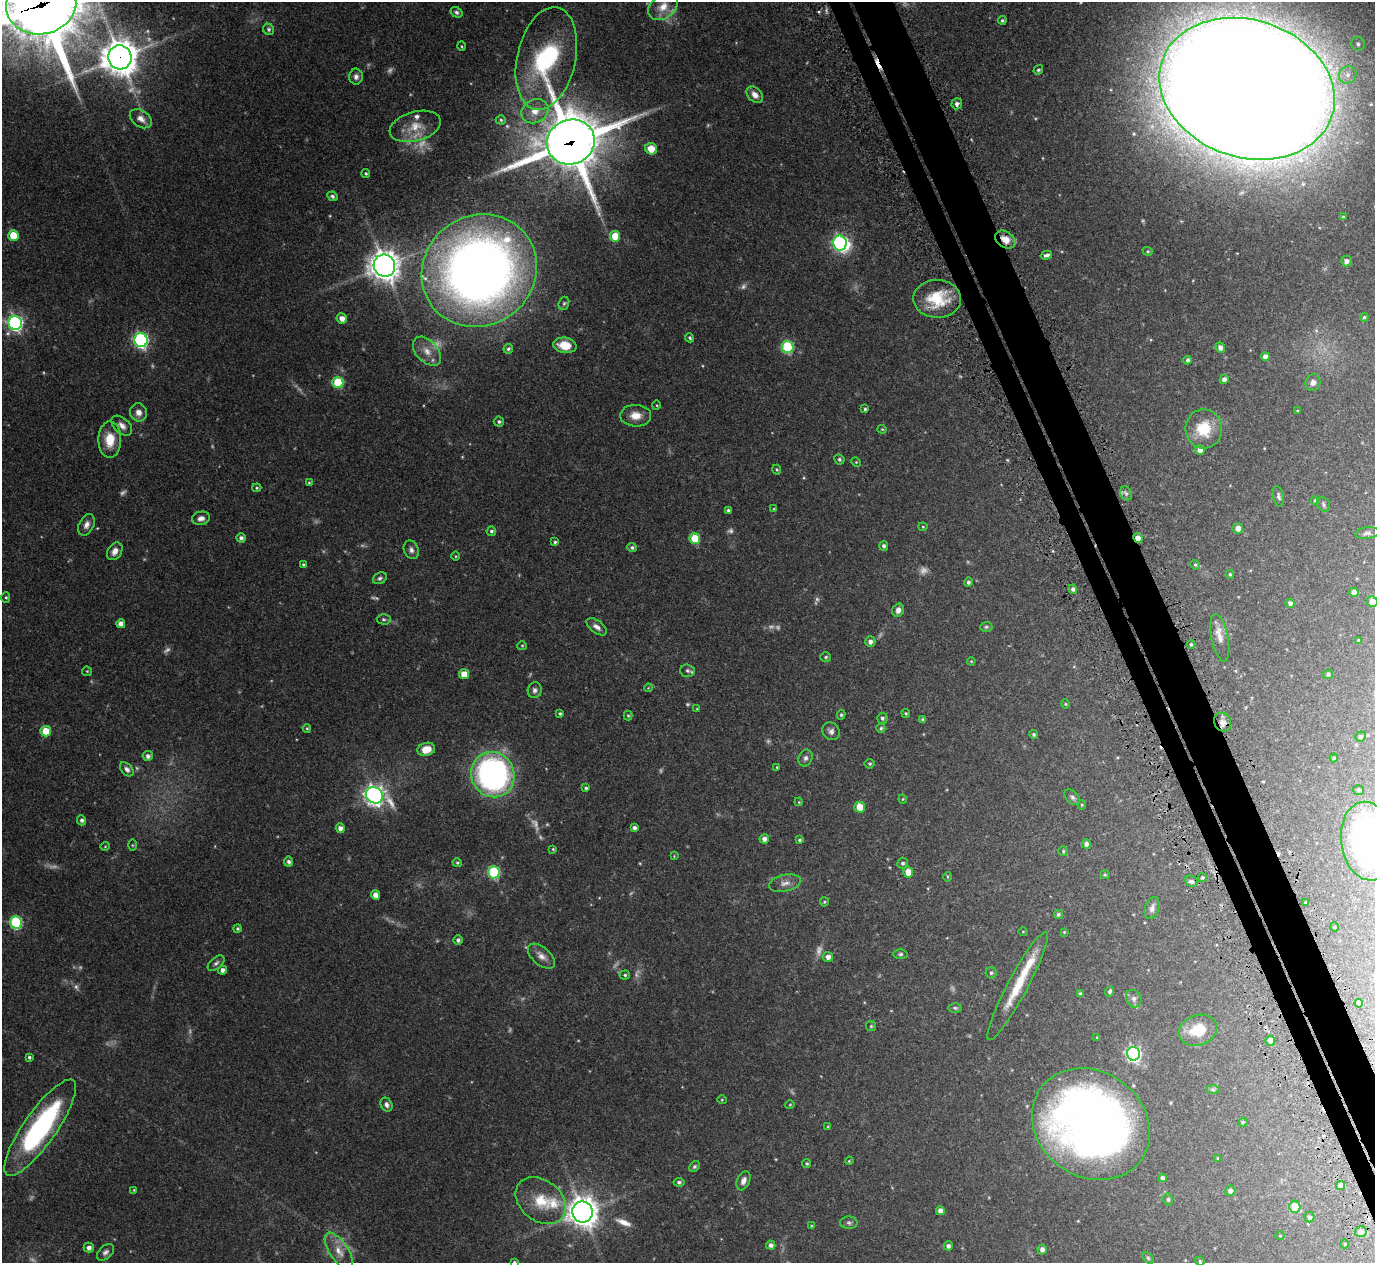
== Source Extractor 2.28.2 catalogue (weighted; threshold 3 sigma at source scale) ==
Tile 6 of 4 x 4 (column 2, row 2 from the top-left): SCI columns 1424-2796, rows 2710-3970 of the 5575 x 5551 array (HDU 1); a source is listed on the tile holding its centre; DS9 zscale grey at full resolution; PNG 1377 x 1265 px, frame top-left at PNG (2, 2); each listed source drawn as its Kron ellipse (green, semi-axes under 4 px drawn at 4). Shown black and unused: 4% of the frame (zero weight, under 3 of 5 exposures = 4% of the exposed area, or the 3 px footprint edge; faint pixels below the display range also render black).
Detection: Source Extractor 2.28.2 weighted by HDU 2 'WHT'; one run over the whole footprint, this tile lists its part. Background 0.0876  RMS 0.0034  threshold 0.0154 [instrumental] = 3 sigma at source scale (4.5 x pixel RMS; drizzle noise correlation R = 1.50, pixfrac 1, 0.05/0.05 arcsec/px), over >= 5 px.
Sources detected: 281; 35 too faint to see at this stretch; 1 inside a brighter object's white glare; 3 cosmic-ray / hot-pixel residue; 1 long thin detection or spike segment (spike, bleed or trail) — neither listed nor drawn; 5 inside a brighter listed object's ellipse — not listed separately; the other 236 listed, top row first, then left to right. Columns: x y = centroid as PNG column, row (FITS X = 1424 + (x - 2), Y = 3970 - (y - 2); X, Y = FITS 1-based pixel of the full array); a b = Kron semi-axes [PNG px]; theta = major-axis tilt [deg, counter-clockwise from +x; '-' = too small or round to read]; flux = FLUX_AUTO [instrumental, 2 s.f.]
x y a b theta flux
41 4 35 29 11 3600
663 7 16 11 37 4.7
456 12 6 5 - 0.72
1002 20 4 4 - 0.5
269 29 6 5 - 0.72
1358 44 7 6 - 1
461 46 5 3 - 0.33
120 57 12 11 - 670
546 59 52 29 77 43
1038 70 5 4 - 0.56
1348 75 9 8 - 2.2
356 77 8 7 - 1.3
1247 89 89 68 -18 3500
755 95 9 6 -47 2.3
957 104 5 5 - 1.1
535 111 14 11 30 4.6
141 119 12 8 -35 2.3
501 120 5 4 - 0.58
415 126 26 14 15 7.3
571 142 24 22 22 1700
651 149 6 5 - 4.8
366 174 4 4 - 0.52
332 196 5 4 - 0.72
1343 217 4 4 - 0.48
13 235 5 5 - 9.6
615 236 5 5 - 7
1005 239 11 8 -34 3.5
840 243 7 6 - 75
1148 251 5 4 - 0.44
1046 255 6 3 16 0.95
1346 261 5 5 - 1.3
384 266 11 10 - 410
479 271 59 55 36 330
937 299 24 19 -2 12
564 303 7 5 72 0.61
1364 317 4 4 - 0.51
342 318 5 5 - 2.1
15 323 7 6 - 91
690 338 5 4 - 0.48
141 340 7 6 - 78
565 345 11 7 -9 6.2
787 347 6 6 - 27
1220 348 5 4 - 1.5
508 349 5 4 - 0.67
427 351 17 11 -47 3.8
1265 357 4 4 - 1.8
1188 360 4 4 - 0.95
1224 379 4 4 - 1.1
338 383 5 5 - 17
1313 383 8 7 - 1.3
657 405 5 3 - 0.32
865 409 4 4 - 0.48
1297 411 3 3 - 0.28
139 412 9 8 - 2.2
636 416 15 11 -1 4.1
499 422 5 5 - 0.73
122 426 12 7 -43 1.9
882 429 4 4 - 0.34
1204 429 19 18 - 9.8
110 440 18 11 -90 7
1200 450 5 4 - 2.1
839 459 5 5 - 0.71
856 462 5 4 - 0.37
777 470 5 3 - 0.39
309 483 4 4 - 0.35
257 488 4 3 - 0.39
1126 493 7 5 -66 0.89
1278 496 10 5 -78 1.1
1315 501 4 3 - 0.53
1323 504 7 6 - 0.78
774 509 4 4 - 0.35
728 510 4 4 - 0.67
201 518 9 6 11 1.6
86 525 11 7 64 1.9
923 527 4 4 - 0.34
1238 528 5 5 - 2
491 531 5 4 - 0.67
1367 533 12 6 5 1.1
241 538 4 4 - 1
1138 538 5 4 - 2.4
695 539 5 5 - 11
555 542 4 4 - 0.51
884 546 5 4 - 0.77
632 547 5 4 - 0.66
411 550 9 7 -68 1.3
115 551 9 7 57 2.2
456 556 4 3 - 0.31
303 564 4 3 - 0.51
1195 565 5 4 - 0.42
1230 574 4 4 - 0.49
380 578 7 5 27 0.78
968 582 4 4 - 0.77
1073 589 4 4 - 0.87
1354 592 4 4 - 1.7
6 597 5 4 - 0.51
1372 602 5 5 - 2.2
1290 603 5 4 - 1.3
898 610 7 5 72 1.7
384 619 7 5 -3 0.65
121 624 4 4 - 2.2
597 627 11 6 -36 1.7
986 627 6 5 - 0.57
1220 638 24 8 -79 3.2
1358 640 4 3 - 0.29
870 642 5 5 - 1.3
1191 644 4 3 - 0.48
522 646 5 4 - 0.39
826 657 5 4 - 0.55
971 661 4 3 - 0.29
87 671 5 4 - 0.38
687 671 7 6 - 0.8
464 674 5 5 - 3.9
1328 674 5 5 - 0.71
648 688 4 3 - 0.26
535 690 8 7 - 1.1
1065 704 4 4 - 0.36
697 709 4 4 - 0.33
560 713 3 3 - 0.49
906 713 5 4 - 0.42
841 715 5 4 - 0.52
628 716 5 4 - 0.41
882 718 5 5 - 0.78
923 720 4 4 - 0.74
1223 722 10 8 -61 2.1
307 728 4 3 - 0.39
881 728 4 4 - 0.54
46 731 5 5 - 8
831 731 9 8 - 1.3
1034 735 4 4 - 0.65
1361 736 5 5 - 0.72
426 749 9 6 16 5.1
148 756 5 5 - 1.3
806 758 8 6 67 1.1
1334 758 4 4 - 0.37
870 764 5 5 - 0.49
777 767 3 3 - 0.32
127 769 8 5 -47 1.3
493 775 23 21 -62 120
586 788 4 4 - 0.56
1359 790 5 5 - 0.61
374 795 9 8 - 190
1072 797 9 6 -45 0.93
903 799 4 4 - 0.33
799 802 4 3 - 0.29
1082 805 4 4 - 0.36
860 807 5 5 - 6
82 820 5 4 - 0.87
340 828 5 4 - 1.8
634 828 4 4 - 0.97
764 839 5 4 - 1.4
800 840 4 4 - 0.63
1368 841 39 26 -82 74
1086 844 5 4 - 1.2
132 845 6 4 90 0.35
105 846 4 4 - 0.33
553 849 4 4 - 0.37
1063 851 5 5 - 0.46
674 856 4 4 - 0.25
289 862 5 4 - 0.98
457 863 5 4 - 0.46
903 863 5 5 - 0.73
494 872 6 5 - 34
908 872 5 5 - 4.2
1105 875 5 4 - 0.41
947 877 5 3 - 0.31
1202 878 4 3 - 0.49
1191 881 6 5 - 0.92
785 883 16 8 12 2.4
375 895 5 4 - 2.5
824 902 4 4 - 0.38
1305 902 3 2 - 0.5
1152 908 11 7 72 1.6
1058 914 5 4 - 0.71
16 922 6 6 - 35
1334 927 5 3 - 0.29
237 929 4 4 - 0.51
1023 932 5 3 - 0.23
1064 932 3 3 - 0.28
458 940 4 4 - 0.84
900 954 7 5 1 0.67
541 956 16 9 -41 2.5
828 957 5 5 - 1.6
216 963 10 5 41 0.91
222 970 4 4 - 1.4
991 973 5 5 - 0.68
625 975 5 4 - 0.49
1018 986 61 10 62 13
1110 991 5 4 - 0.72
1080 994 3 3 - 0.55
1134 999 9 7 -65 1.2
1359 1003 4 4 - 1.6
955 1008 6 4 -2 0.55
871 1026 5 5 - 0.49
1198 1030 19 15 20 9.1
1097 1037 4 3 - 0.28
1270 1041 5 5 - 1.4
1133 1054 7 6 - 83
29 1057 4 3 - 0.64
1213 1090 7 4 -2 0.57
722 1100 4 4 - 0.32
386 1105 7 5 -62 1.2
790 1105 4 4 - 0.37
1243 1122 4 4 - 0.44
1091 1124 62 52 -35 300
828 1127 4 3 - 0.32
40 1128 58 16 55 57
1218 1158 4 4 - 0.31
849 1161 4 3 - 0.3
807 1164 4 4 - 0.53
694 1167 6 5 - 0.56
1162 1178 4 3 - 1
743 1181 10 6 67 1.7
679 1182 5 4 - 0.7
1340 1185 4 4 - 1
134 1190 4 2 - 0.23
1230 1191 5 5 - 1.2
1168 1199 6 4 -76 0.59
541 1201 28 20 -38 11
1295 1207 6 6 - 4.9
940 1211 4 4 - 1.8
582 1212 10 10 - 450
1309 1217 5 5 - 0.84
849 1223 8 6 -2 0.86
811 1226 4 4 - 0.29
1361 1232 6 5 - 1.4
1280 1236 5 3 - 0.28
1345 1244 5 3 - 0.33
771 1245 4 4 - 1.3
948 1246 4 4 - 1.2
89 1248 5 5 - 1.4
1042 1249 5 4 - 1.4
339 1251 21 9 -56 4.4
105 1252 10 6 43 1.2
1148 1258 7 4 -45 0.53
1200 1261 4 4 - 0.41
514 1262 4 3 - 0.33
Overlapping masked pixels (flux is a lower limit): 8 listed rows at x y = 41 4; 120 57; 1247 89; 571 142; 1005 239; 937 299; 1138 538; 1223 722
Isophote crosses this tile's border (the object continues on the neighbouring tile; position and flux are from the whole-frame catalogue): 6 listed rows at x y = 41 4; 1247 89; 15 323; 1372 602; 1368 841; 514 1262